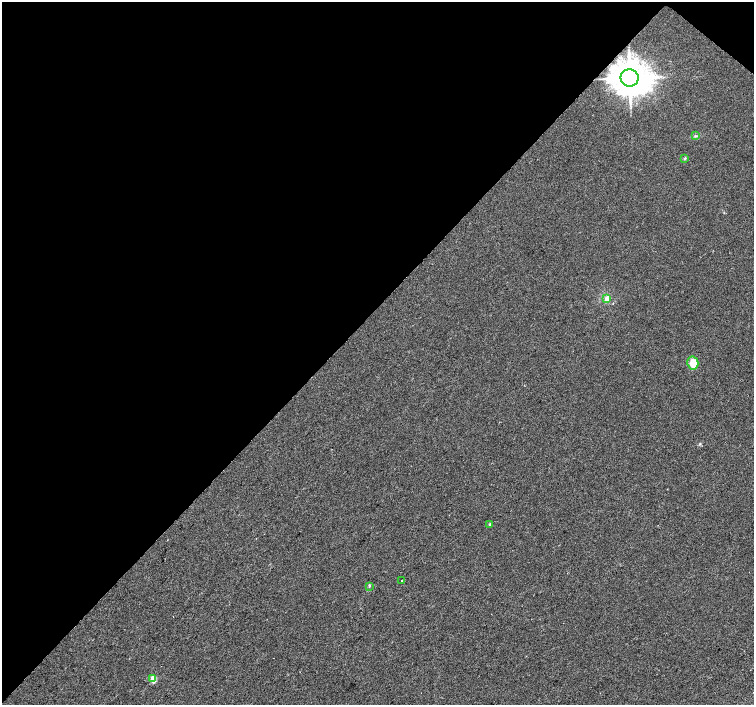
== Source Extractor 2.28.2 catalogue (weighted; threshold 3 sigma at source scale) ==
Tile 2 of 4 x 4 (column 2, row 1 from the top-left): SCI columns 1503-3005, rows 4393-5798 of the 6021 x 6033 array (HDU 1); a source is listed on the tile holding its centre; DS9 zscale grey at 2 x 2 block average (1 PNG px = mean of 2 x 2 image px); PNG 756 x 707 px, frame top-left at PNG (2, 2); each listed source drawn as its Kron ellipse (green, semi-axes under 4 px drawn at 4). Shown black and unused: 45% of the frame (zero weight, under 2 of 3 exposures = <1% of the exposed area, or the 3 px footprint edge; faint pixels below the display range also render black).
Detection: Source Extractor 2.28.2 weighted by HDU 2 'WHT'; one run over the whole footprint, this tile lists its part. Background 0.00624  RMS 0.005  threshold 0.0223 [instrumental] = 3 sigma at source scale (4.5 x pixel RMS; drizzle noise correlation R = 1.50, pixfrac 1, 0.0396/0.0396 arcsec/px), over >= 5 px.
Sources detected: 9; all 9 listed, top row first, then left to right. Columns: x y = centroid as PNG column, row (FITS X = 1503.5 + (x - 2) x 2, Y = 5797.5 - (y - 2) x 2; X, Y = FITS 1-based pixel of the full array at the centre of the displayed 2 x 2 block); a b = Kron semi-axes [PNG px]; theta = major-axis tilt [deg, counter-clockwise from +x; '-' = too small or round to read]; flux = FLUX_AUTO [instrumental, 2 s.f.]
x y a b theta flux
630 78 9 8 - 3500
695 136 4 2 - 1.1
685 158 4 3 - 1.3
607 299 4 4 - 7.5
693 363 6 5 - 20
490 524 2 2 - 3.1
402 580 2 2 - 2.7
369 586 4 3 - 1.2
153 679 3 2 - 40
Overlapping masked pixels (flux is a lower limit): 1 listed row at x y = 630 78